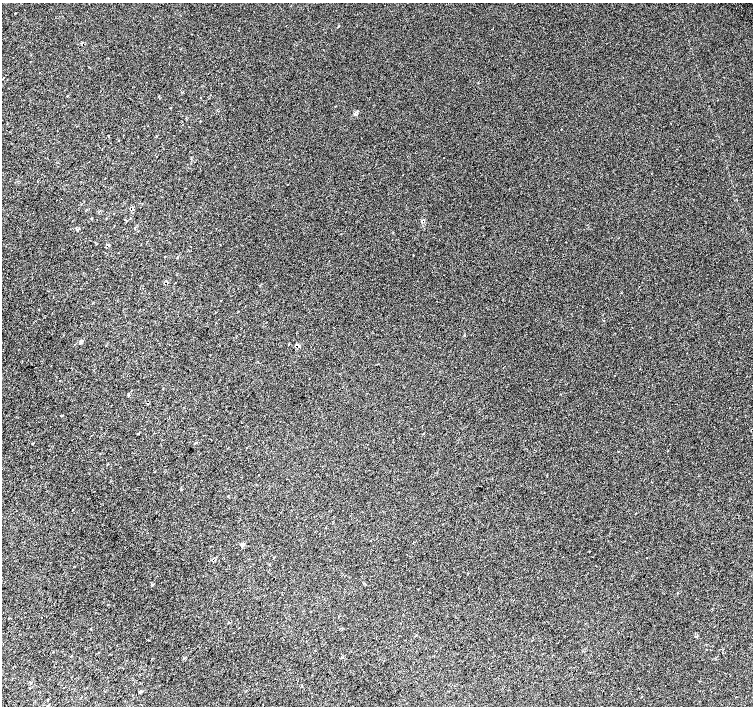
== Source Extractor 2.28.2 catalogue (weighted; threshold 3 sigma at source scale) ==
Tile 7 of 4 x 4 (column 3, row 2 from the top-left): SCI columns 3042-4543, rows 3080-4486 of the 6074 x 6092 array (HDU 1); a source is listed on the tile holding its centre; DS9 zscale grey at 2 x 2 block average (1 PNG px = mean of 2 x 2 image px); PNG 755 x 708 px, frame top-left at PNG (2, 3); no overlay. Shown black and unused: <1% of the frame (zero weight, under 2 of 3 exposures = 2% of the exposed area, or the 3 px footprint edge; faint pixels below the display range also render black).
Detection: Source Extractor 2.28.2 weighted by HDU 2 'WHT'; one run over the whole footprint, this tile lists its part. Background 2.66e-04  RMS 0.0069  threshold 0.0311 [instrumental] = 3 sigma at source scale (4.5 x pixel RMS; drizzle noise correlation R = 1.50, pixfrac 1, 0.0396/0.0396 arcsec/px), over >= 5 px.
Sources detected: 10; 1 cosmic-ray / hot-pixel residue — not listed; the other 9 listed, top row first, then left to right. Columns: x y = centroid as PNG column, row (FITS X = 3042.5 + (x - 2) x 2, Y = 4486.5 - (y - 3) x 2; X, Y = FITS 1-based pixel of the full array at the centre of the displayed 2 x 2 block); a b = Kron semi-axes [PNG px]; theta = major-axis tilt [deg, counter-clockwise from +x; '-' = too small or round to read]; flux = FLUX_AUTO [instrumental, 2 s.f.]
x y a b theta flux
335 106 2 2 - 0.59
562 129 2 2 - 0.66
109 135 2 2 - 0.7
125 220 2 2 - 0.93
80 341 4 2 - 1.3
242 544 5 3 - 2.8
41 618 2 2 - 0.98
696 637 3 2 - 1.1
48 705 2 2 - 1.4